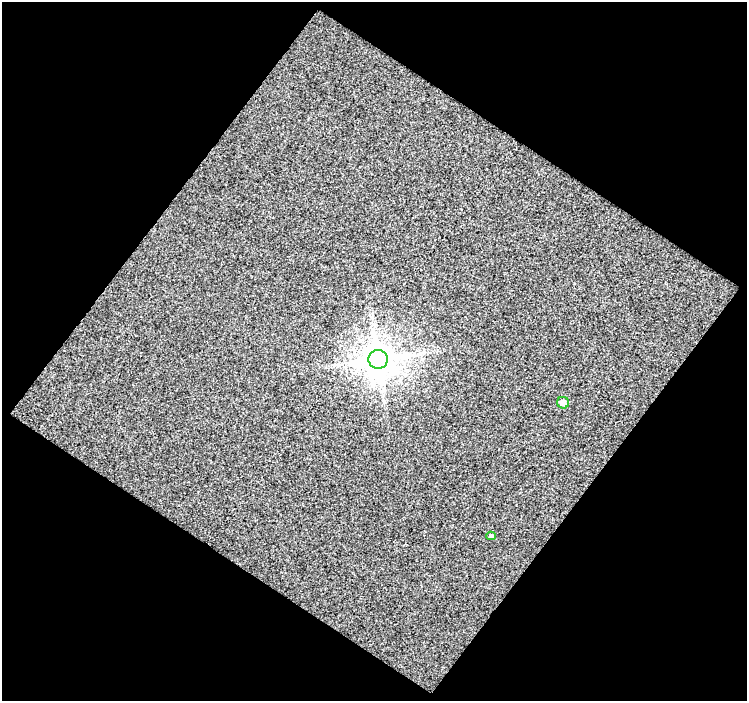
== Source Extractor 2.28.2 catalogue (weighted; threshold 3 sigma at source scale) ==
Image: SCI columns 2-746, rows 27-725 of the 747 x 752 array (HDU 1 of 3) = the unmasked area's bounding box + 8 px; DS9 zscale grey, full resolution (1 PNG px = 1 image px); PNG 749 x 703 px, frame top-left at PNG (2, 2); each listed source drawn as its Kron ellipse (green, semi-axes under 4 px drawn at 4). Shown black and unused: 51% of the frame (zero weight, under 3 of 4 exposures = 2% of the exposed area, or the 3 px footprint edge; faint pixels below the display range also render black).
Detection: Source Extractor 2.28.2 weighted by HDU 2 'WHT'. Background 0.366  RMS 2.2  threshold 10.1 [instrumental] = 3 sigma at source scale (4.5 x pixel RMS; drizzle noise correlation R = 1.50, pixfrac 1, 0.0396/0.0396 arcsec/px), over >= 5 px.
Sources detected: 3; all 3 listed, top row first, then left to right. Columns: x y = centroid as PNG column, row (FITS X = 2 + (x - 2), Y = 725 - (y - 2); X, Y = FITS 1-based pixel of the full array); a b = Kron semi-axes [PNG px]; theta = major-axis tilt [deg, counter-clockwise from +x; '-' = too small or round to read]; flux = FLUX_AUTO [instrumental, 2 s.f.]
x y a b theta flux
378 359 9 9 - 430000
563 403 6 6 - 1300
491 536 5 4 - 330